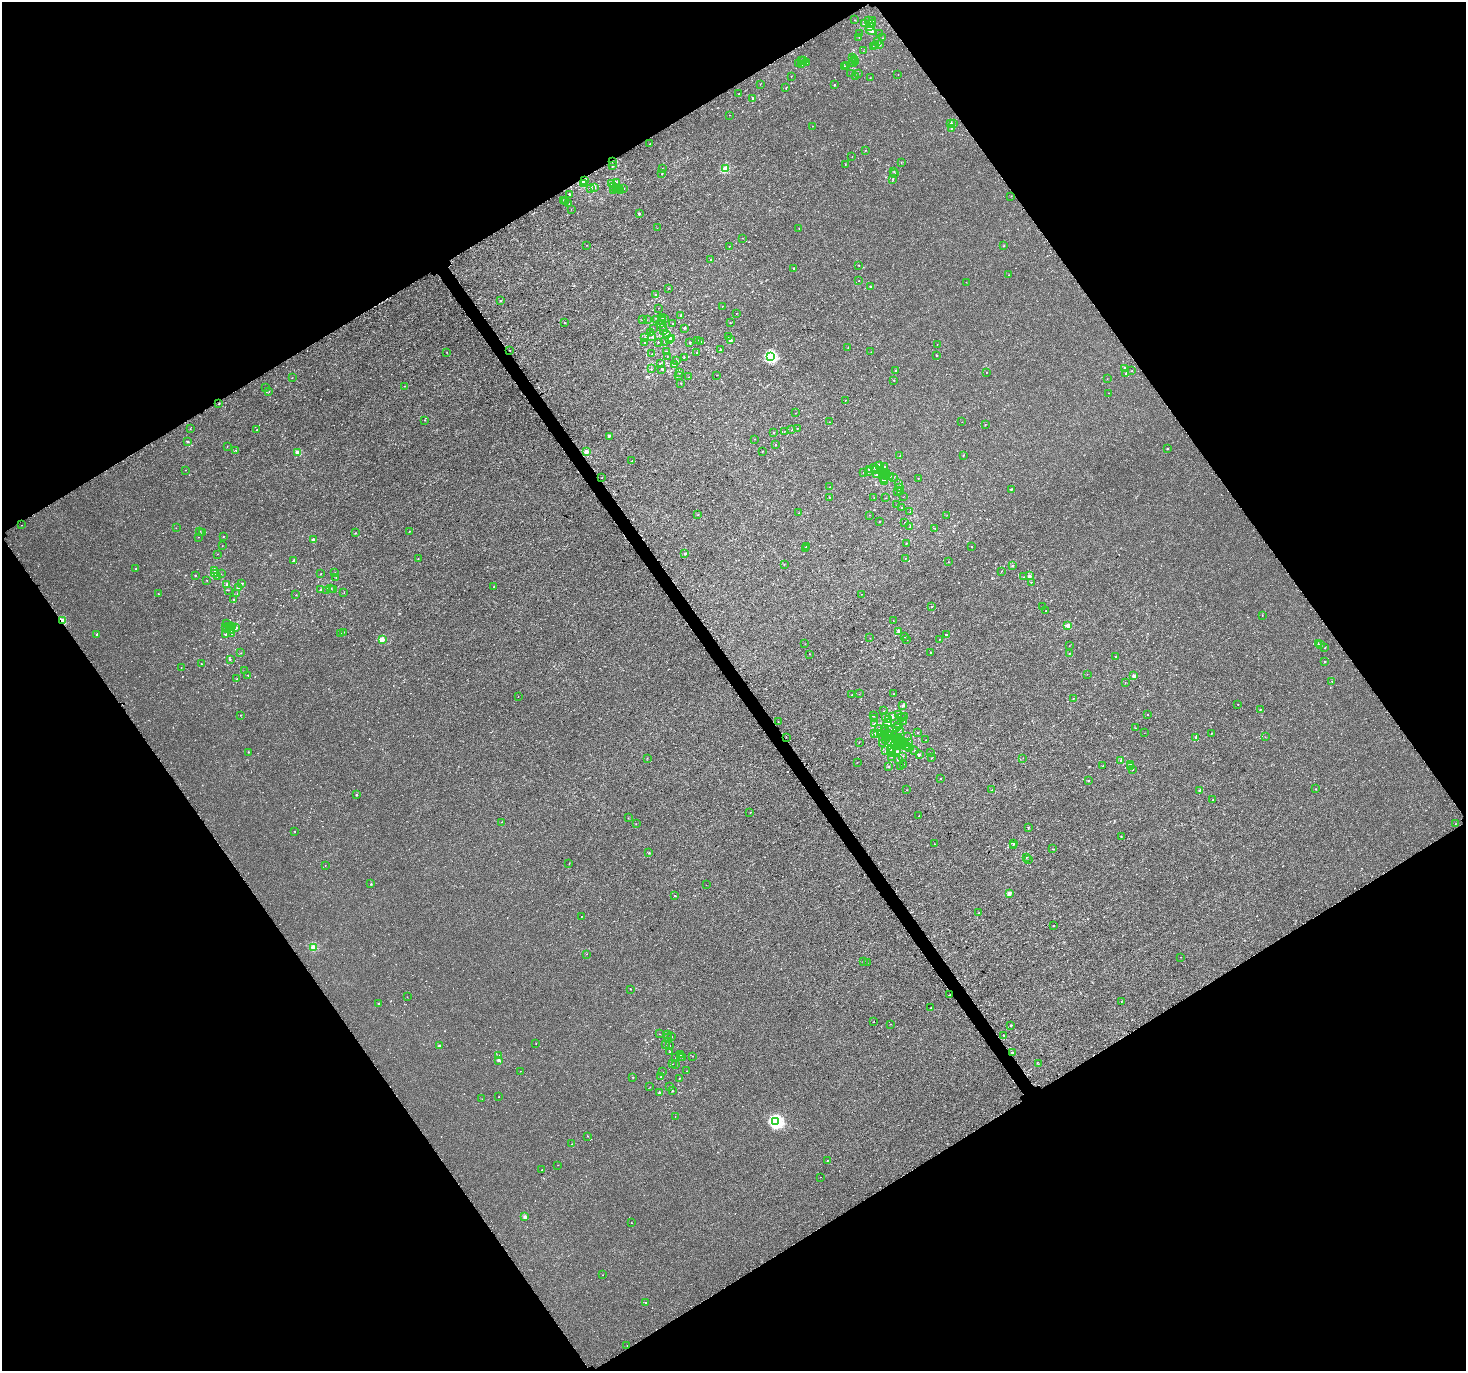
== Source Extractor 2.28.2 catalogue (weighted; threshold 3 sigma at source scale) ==
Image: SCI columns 155-6008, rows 238-5711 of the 6079 x 5979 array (HDU 1 of 3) = the unmasked area's bounding box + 8 px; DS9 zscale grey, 4 x 4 block average (1 PNG px = mean of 4 x 4 image px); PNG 1468 x 1373 px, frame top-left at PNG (2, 2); each listed source drawn as its Kron ellipse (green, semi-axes under 4 px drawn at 4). Shown black and unused: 49% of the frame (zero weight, under 3 of 4 exposures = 5% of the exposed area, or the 3 px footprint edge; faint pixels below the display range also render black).
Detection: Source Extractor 2.28.2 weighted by HDU 2 'WHT'. Background 3.67e-04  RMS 0.0013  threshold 0.00591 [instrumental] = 3 sigma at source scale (4.5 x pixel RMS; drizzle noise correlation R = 1.50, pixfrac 1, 0.0396/0.0396 arcsec/px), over >= 5 px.
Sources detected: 715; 6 cosmic-ray / hot-pixel residue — neither listed nor drawn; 43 coinciding with a brighter row at this scale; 13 inside a brighter listed object's ellipse — not listed separately; of the other 653, all 500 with FLUX_AUTO >= 0.157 (the completeness limit of this list) listed and drawn (153 fainter detections not listed), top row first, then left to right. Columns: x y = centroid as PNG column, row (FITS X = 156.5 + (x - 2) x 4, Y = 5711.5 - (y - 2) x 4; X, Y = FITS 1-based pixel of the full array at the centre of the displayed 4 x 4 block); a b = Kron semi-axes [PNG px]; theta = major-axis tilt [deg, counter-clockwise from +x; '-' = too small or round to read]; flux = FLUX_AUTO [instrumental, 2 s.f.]
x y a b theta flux
854 20 2 2 - 0.17
869 20 2 2 - 0.31
872 21 2 2 - 0.61
864 24 2 2 - 0.89
871 24 3 2 - 0.95
869 27 2 2 - 4.2
870 30 5 3 - 2.2
859 34 2 2 - 0.18
879 34 2 2 - 0.16
859 37 2 2 - 0.19
882 38 2 2 - 0.27
877 42 2 2 - 0.85
880 45 3 2 - 0.7
875 46 2 2 - 0.38
873 47 2 2 - 0.35
863 51 2 2 - 0.21
853 58 2 2 - 0.25
801 60 2 2 - 0.17
855 60 2 2 - 0.17
803 61 2 2 - 0.32
806 62 2 2 - 0.9
854 62 2 2 - 0.33
856 62 2 2 - 0.25
799 64 2 2 - 0.56
802 65 3 2 - 0.64
847 65 2 2 - 0.22
845 66 2 2 - 0.53
851 74 2 2 - 0.24
858 74 2 2 - 0.18
898 74 2 2 - 0.24
791 76 2 2 - 0.33
855 77 2 2 - 0.24
870 78 2 2 - 0.38
760 84 2 2 - 0.17
834 85 2 2 - 1.1
786 88 2 2 - 0.31
739 94 2 2 - 0.44
752 98 2 2 - 0.59
730 115 2 2 - 0.22
951 124 3 2 - 1.6
954 124 2 2 - 0.24
812 126 2 2 - 0.17
951 128 2 2 - 0.64
650 144 2 2 - 0.43
865 150 2 2 - 0.21
852 157 2 2 - 0.24
612 162 2 2 - 0.45
901 163 2 2 - 0.32
845 165 2 2 - 0.33
613 166 2 2 - 0.44
662 169 2 2 - 0.24
726 169 2 2 - 23
894 172 2 2 - 0.25
662 174 3 2 - 0.4
895 174 2 2 - 0.17
893 179 2 2 - 0.28
585 180 3 2 - 1.5
616 182 2 2 - 0.38
584 184 3 2 - 2.7
611 184 4 2 - 1.1
614 186 2 2 - 1.3
595 187 2 2 - 0.22
591 188 2 2 - 0.36
618 188 2 2 - 0.73
624 189 2 2 - 0.2
613 190 2 2 - 0.17
616 190 2 2 - 0.27
621 191 2 2 - 0.85
570 194 2 2 - 0.5
1011 196 2 2 - 0.17
563 200 2 2 - 0.23
566 202 2 2 - 0.42
569 204 2 2 - 0.45
571 209 2 2 - 0.21
639 214 2 2 - 2.8
657 228 2 2 - 0.26
799 228 2 2 - 0.52
742 238 2 2 - 0.17
587 245 2 2 - 0.24
729 246 2 2 - 0.22
1003 246 2 2 - 0.4
711 260 2 2 - 0.55
859 265 2 2 - 0.21
794 268 2 2 - 1.5
1008 275 2 2 - 0.31
859 281 2 2 - 0.28
966 282 2 2 - 0.17
870 286 3 2 - 0.61
668 288 2 2 - 0.23
655 295 2 2 - 0.34
500 301 2 2 - 1
722 306 2 2 - 0.2
658 308 2 2 - 0.17
736 313 2 2 - 0.21
681 315 2 2 - 1.2
662 318 2 2 - 0.73
657 319 2 2 - 0.23
664 319 2 2 - 0.28
643 320 2 2 - 0.31
647 320 2 2 - 0.16
661 320 3 2 - 0.39
565 323 2 2 - 0.23
673 323 2 2 - 0.36
730 323 2 2 - 0.16
660 324 3 2 - 0.47
664 327 2 2 - 0.16
653 328 2 2 - 0.17
684 328 2 2 - 0.78
663 330 2 2 - 0.4
651 333 2 2 - 0.76
666 335 2 2 - 0.87
728 336 2 2 - 0.19
652 337 2 2 - 0.35
645 338 2 2 - 0.41
672 338 2 2 - 4.3
669 339 2 2 - 0.47
698 340 2 2 - 0.19
731 340 2 2 - 0.91
645 342 3 2 - 0.31
658 342 2 2 - 0.22
664 342 2 2 - 0.28
701 342 2 2 - 0.26
690 343 2 2 - 0.71
937 344 2 2 - 0.16
848 347 2 2 - 0.56
510 350 2 2 - 0.64
720 350 2 2 - 0.6
447 352 2 2 - 0.26
666 352 2 2 - 0.9
871 352 2 2 - 0.2
697 353 2 2 - 0.16
652 354 2 2 - 0.32
771 356 2 2 - 82
937 356 2 2 - 0.31
667 357 2 2 - 0.2
684 358 2 2 - 0.23
677 360 2 2 - 0.31
660 364 2 2 - 0.53
674 365 2 2 - 0.81
1124 368 2 2 - 1
651 369 2 2 - 0.36
662 369 2 2 - 0.53
895 371 2 2 - 0.83
1132 371 2 2 - 0.21
986 372 2 2 - 0.18
679 373 2 2 - 0.55
1125 374 2 2 - 0.2
717 375 2 2 - 0.19
679 376 2 2 - 0.68
689 377 2 2 - 0.3
292 378 2 2 - 0.22
1107 379 2 2 - 0.25
894 380 2 2 - 0.3
681 383 2 2 - 0.56
405 386 2 2 - 0.2
265 388 2 2 - 0.46
269 392 2 2 - 0.25
1109 393 2 2 - 0.22
845 400 2 2 - 0.19
219 403 2 2 - 0.64
795 413 2 2 - 0.16
424 420 2 2 - 0.21
829 422 2 2 - 0.32
962 422 2 2 - 0.19
985 424 2 2 - 0.2
797 428 2 2 - 0.17
190 429 2 2 - 0.3
257 429 2 2 - 0.29
792 430 2 2 - 0.32
774 432 2 2 - 0.38
784 432 2 2 - 0.16
609 436 2 2 - 0.99
755 439 2 2 - 0.18
187 441 2 2 - 0.4
775 444 2 2 - 0.18
227 446 2 2 - 0.22
1167 449 2 2 - 1.2
236 450 2 2 - 0.32
762 451 2 2 - 0.22
297 452 2 2 - 8.5
586 452 2 2 - 13
900 456 2 2 - 0.17
963 456 2 2 - 0.37
632 461 2 2 - 0.42
879 465 2 2 - 2.2
884 466 2 2 - 0.21
875 467 2 2 - 0.8
870 469 2 2 - 0.8
185 470 2 2 - 0.16
876 470 2 2 - 0.18
863 472 2 2 - 0.17
868 472 3 2 - 0.85
886 473 2 2 - 0.94
884 474 2 2 - 0.37
876 475 2 2 - 1.1
890 476 2 2 - 0.16
887 477 2 2 - 0.47
894 477 2 2 - 0.26
602 478 2 2 - 0.2
918 478 2 2 - 0.24
884 479 2 2 - 1.1
884 482 2 2 - 1.8
898 483 2 2 - 0.26
829 487 2 2 - 0.35
899 488 2 2 - 1.6
1011 489 2 2 - 1.1
901 491 2 2 - 0.2
898 492 2 2 - 0.19
829 497 2 2 - 0.25
903 497 2 2 - 0.16
874 498 2 2 - 0.32
885 498 2 2 - 0.19
897 505 2 2 - 0.16
902 508 2 2 - 0.21
910 512 2 2 - 0.24
798 513 2 2 - 0.32
698 515 2 2 - 0.62
869 515 2 2 - 0.16
947 515 2 2 - 0.19
879 522 2 2 - 0.47
905 522 2 2 - 0.17
22 525 2 2 - 0.75
910 527 2 2 - 0.19
176 528 2 2 - 0.21
935 528 2 2 - 0.28
200 531 2 2 - 0.29
409 531 2 2 - 0.42
202 532 2 2 - 0.42
355 533 2 2 - 0.53
224 536 2 2 - 0.31
199 537 2 2 - 0.21
313 540 2 2 - 6.3
906 543 2 2 - 0.32
222 546 2 2 - 0.17
807 546 2 2 - 0.56
971 546 2 2 - 0.21
805 548 2 2 - 0.71
685 553 2 2 - 1.9
218 554 2 2 - 0.19
418 558 2 2 - 0.3
905 558 2 2 - 0.19
293 561 2 2 - 0.7
948 562 2 2 - 0.29
784 564 2 2 - 0.2
1012 566 2 2 - 0.91
136 569 2 2 - 0.89
214 571 2 2 - 0.43
1001 571 2 2 - 0.27
214 573 2 2 - 1.9
334 573 2 2 - 0.17
221 574 2 2 - 0.21
321 574 2 2 - 0.6
195 575 2 2 - 0.88
217 576 2 2 - 0.58
1029 576 4 2 - 1.3
336 577 2 2 - 0.19
1024 577 2 2 - 0.23
207 580 2 2 - 0.19
1031 582 2 2 - 0.42
242 583 2 2 - 0.32
227 584 2 2 - 0.8
239 587 2 2 - 0.72
493 587 2 2 - 0.16
330 588 3 2 - 0.82
320 589 2 2 - 0.61
334 589 2 2 - 0.33
228 590 2 2 - 0.36
326 591 2 2 - 0.21
344 593 2 2 - 0.19
158 594 2 2 - 0.27
237 594 2 2 - 0.26
862 594 2 2 - 0.16
296 595 2 2 - 0.2
234 599 2 2 - 0.33
932 606 2 2 - 0.35
1043 607 2 2 - 0.31
1045 611 2 2 - 0.23
1262 616 2 2 - 0.23
62 621 2 2 - 20
893 621 2 2 - 0.21
227 624 2 2 - 0.22
229 626 2 2 - 0.21
232 626 3 2 - 0.32
1068 626 2 2 - 12
226 628 2 2 - 0.31
228 628 2 2 - 0.23
236 628 2 2 - 0.66
231 630 2 2 - 0.3
899 631 4 2 - 2.1
344 632 2 2 - 0.18
97 634 2 2 - 3.6
226 634 2 2 - 0.68
232 634 2 2 - 0.64
341 634 2 2 - 0.79
947 634 2 2 - 0.51
904 637 2 2 - 0.24
870 638 2 2 - 0.17
382 639 2 2 - 18
939 639 2 2 - 0.36
907 640 2 2 - 0.17
805 644 2 2 - 0.2
1318 644 2 2 - 0.73
1321 645 2 2 - 0.56
1069 646 2 2 - 0.22
1325 648 2 2 - 0.46
931 652 2 2 - 0.34
241 653 2 2 - 0.36
1069 653 2 2 - 0.59
810 654 2 2 - 0.19
1115 656 2 2 - 0.67
230 659 2 2 - 0.34
1324 662 2 2 - 0.45
201 664 2 2 - 0.28
181 668 2 2 - 0.2
244 671 2 2 - 0.2
1087 674 2 2 - 0.19
248 675 2 2 - 0.23
1134 676 2 2 - 7.6
237 679 2 2 - 0.2
1332 681 2 2 - 0.61
1125 682 2 2 - 0.17
859 694 2 2 - 0.17
894 694 2 2 - 0.22
852 695 2 2 - 0.37
518 696 2 2 - 0.28
1073 698 2 2 - 0.35
1238 704 2 2 - 1.2
902 705 3 2 - 0.99
1260 709 2 2 - 0.64
883 711 2 2 - 0.23
899 714 2 2 - 0.34
1148 714 2 2 - 0.47
240 715 2 2 - 0.31
873 715 3 2 - 0.46
885 717 2 2 - 0.78
892 717 2 2 - 0.84
904 717 2 2 - 0.19
901 718 2 2 - 0.27
875 719 3 2 - 0.54
889 720 3 2 - 0.99
778 721 2 2 - 0.32
904 721 2 2 - 0.38
888 723 4 2 - 1.2
875 724 3 2 - 1
898 725 2 2 - 0.79
886 728 2 2 - 0.31
897 728 3 2 - 0.39
1136 728 2 2 - 0.18
878 729 2 2 - 0.23
899 730 2 2 - 0.22
884 732 2 2 - 0.5
918 732 2 2 - 0.42
875 733 2 2 - 0.23
877 733 3 2 - 1.3
881 733 2 2 - 0.29
888 733 2 2 - 0.26
1144 733 2 2 - 0.16
1211 734 2 2 - 0.26
887 736 2 2 - 0.3
895 736 2 2 - 0.61
786 737 2 2 - 0.42
883 737 3 2 - 0.65
886 737 3 2 - 0.63
899 737 2 2 - 0.32
907 737 2 2 - 0.24
1196 737 2 2 - 0.86
1265 737 2 2 - 0.23
896 738 2 2 - 0.42
885 740 2 2 - 0.16
900 740 2 2 - 0.5
926 740 2 2 - 0.25
890 742 2 2 - 0.35
897 742 2 2 - 0.22
901 742 2 2 - 0.96
859 743 2 2 - 0.23
882 743 2 2 - 0.17
909 743 3 2 - 0.41
901 744 2 2 - 0.4
895 745 2 2 - 0.45
899 745 2 2 - 0.37
905 745 3 2 - 0.9
907 746 3 2 - 0.81
897 747 2 2 - 0.22
909 748 2 2 - 0.16
891 749 2 2 - 0.19
886 750 2 2 - 0.41
897 751 3 2 - 0.76
915 751 2 2 - 0.78
248 752 2 2 - 0.61
891 753 2 2 - 0.21
931 753 2 2 - 0.24
920 755 2 2 - 0.54
903 756 2 2 - 0.2
892 757 2 2 - 0.19
647 758 2 2 - 0.21
931 758 2 2 - 0.26
1023 758 2 2 - 0.18
898 759 2 2 - 0.31
1120 761 2 2 - 0.55
857 762 2 2 - 0.23
903 764 2 2 - 0.21
1130 764 2 2 - 0.43
900 766 2 2 - 0.16
1103 766 2 2 - 0.28
888 767 2 2 - 0.25
1131 767 2 2 - 0.4
1132 770 2 2 - 0.32
940 779 2 2 - 0.36
1088 781 2 2 - 0.64
1315 789 2 2 - 0.16
907 790 2 2 - 0.21
992 790 2 2 - 0.18
1200 790 2 2 - 2.6
357 795 2 2 - 1.2
1213 800 2 2 - 0.88
750 812 2 2 - 0.2
919 816 2 2 - 0.17
628 818 2 2 - 0.17
502 822 2 2 - 0.27
636 824 2 2 - 0.2
1455 824 2 2 - 0.21
1028 827 2 2 - 0.49
295 831 2 2 - 0.22
1121 837 2 2 - 0.46
1013 843 2 2 - 0.81
935 844 2 2 - 0.2
1013 846 2 2 - 0.17
1052 849 2 2 - 0.25
649 853 2 2 - 0.63
1026 857 2 2 - 0.19
1028 860 2 2 - 0.18
569 863 2 2 - 0.16
325 865 2 2 - 0.21
371 884 2 2 - 1.1
706 885 2 2 - 0.19
1009 893 2 2 - 9.3
675 896 2 2 - 0.55
979 913 2 2 - 0.85
581 916 2 2 - 0.21
1053 926 2 2 - 0.37
313 947 2 2 - 19
587 954 2 2 - 0.23
1180 957 2 2 - 0.73
863 962 2 2 - 0.2
867 963 2 2 - 0.22
630 989 3 2 - 0.24
949 995 2 2 - 1
407 997 2 2 - 0.18
1121 1002 2 2 - 0.18
379 1003 2 2 - 0.62
931 1008 2 2 - 0.33
873 1022 2 2 - 0.27
891 1024 2 2 - 0.21
1011 1026 2 2 - 0.57
659 1034 2 2 - 0.19
667 1035 2 2 - 0.46
1004 1035 2 2 - 0.66
672 1036 2 2 - 0.27
668 1038 2 2 - 0.26
536 1043 2 2 - 0.26
665 1044 2 2 - 0.52
439 1045 2 2 - 2.8
669 1046 2 2 - 0.33
670 1052 2 2 - 0.3
1012 1052 2 2 - 0.5
498 1055 2 2 - 0.3
680 1055 2 2 - 0.16
693 1056 2 2 - 0.46
680 1057 2 2 - 0.33
682 1057 2 2 - 0.18
676 1058 2 2 - 0.44
499 1060 2 2 - 1.5
672 1064 2 2 - 0.43
1038 1064 2 2 - 0.23
676 1065 2 2 - 0.31
520 1071 2 2 - 0.22
687 1071 2 2 - 0.17
663 1072 2 2 - 0.25
633 1077 2 2 - 0.44
661 1077 2 2 - 0.87
679 1078 2 2 - 0.35
650 1087 2 2 - 0.23
670 1087 2 2 - 0.32
672 1091 2 2 - 0.87
659 1092 2 2 - 1.3
499 1096 2 2 - 0.33
482 1099 2 2 - 0.38
675 1116 2 2 - 0.17
776 1121 2 2 - 120
587 1136 2 2 - 0.22
571 1144 2 2 - 0.18
827 1160 2 2 - 0.23
558 1165 2 2 - 0.23
542 1170 2 2 - 0.25
821 1177 2 2 - 0.65
525 1217 2 2 - 7.3
631 1223 2 2 - 0.21
602 1275 2 2 - 0.21
645 1302 2 2 - 0.3
627 1345 2 2 - 0.17
Overlapping masked pixels (flux is a lower limit): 3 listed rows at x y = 612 162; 62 621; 949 995
Diffuse or blended objects may show on this block-average render without a row.